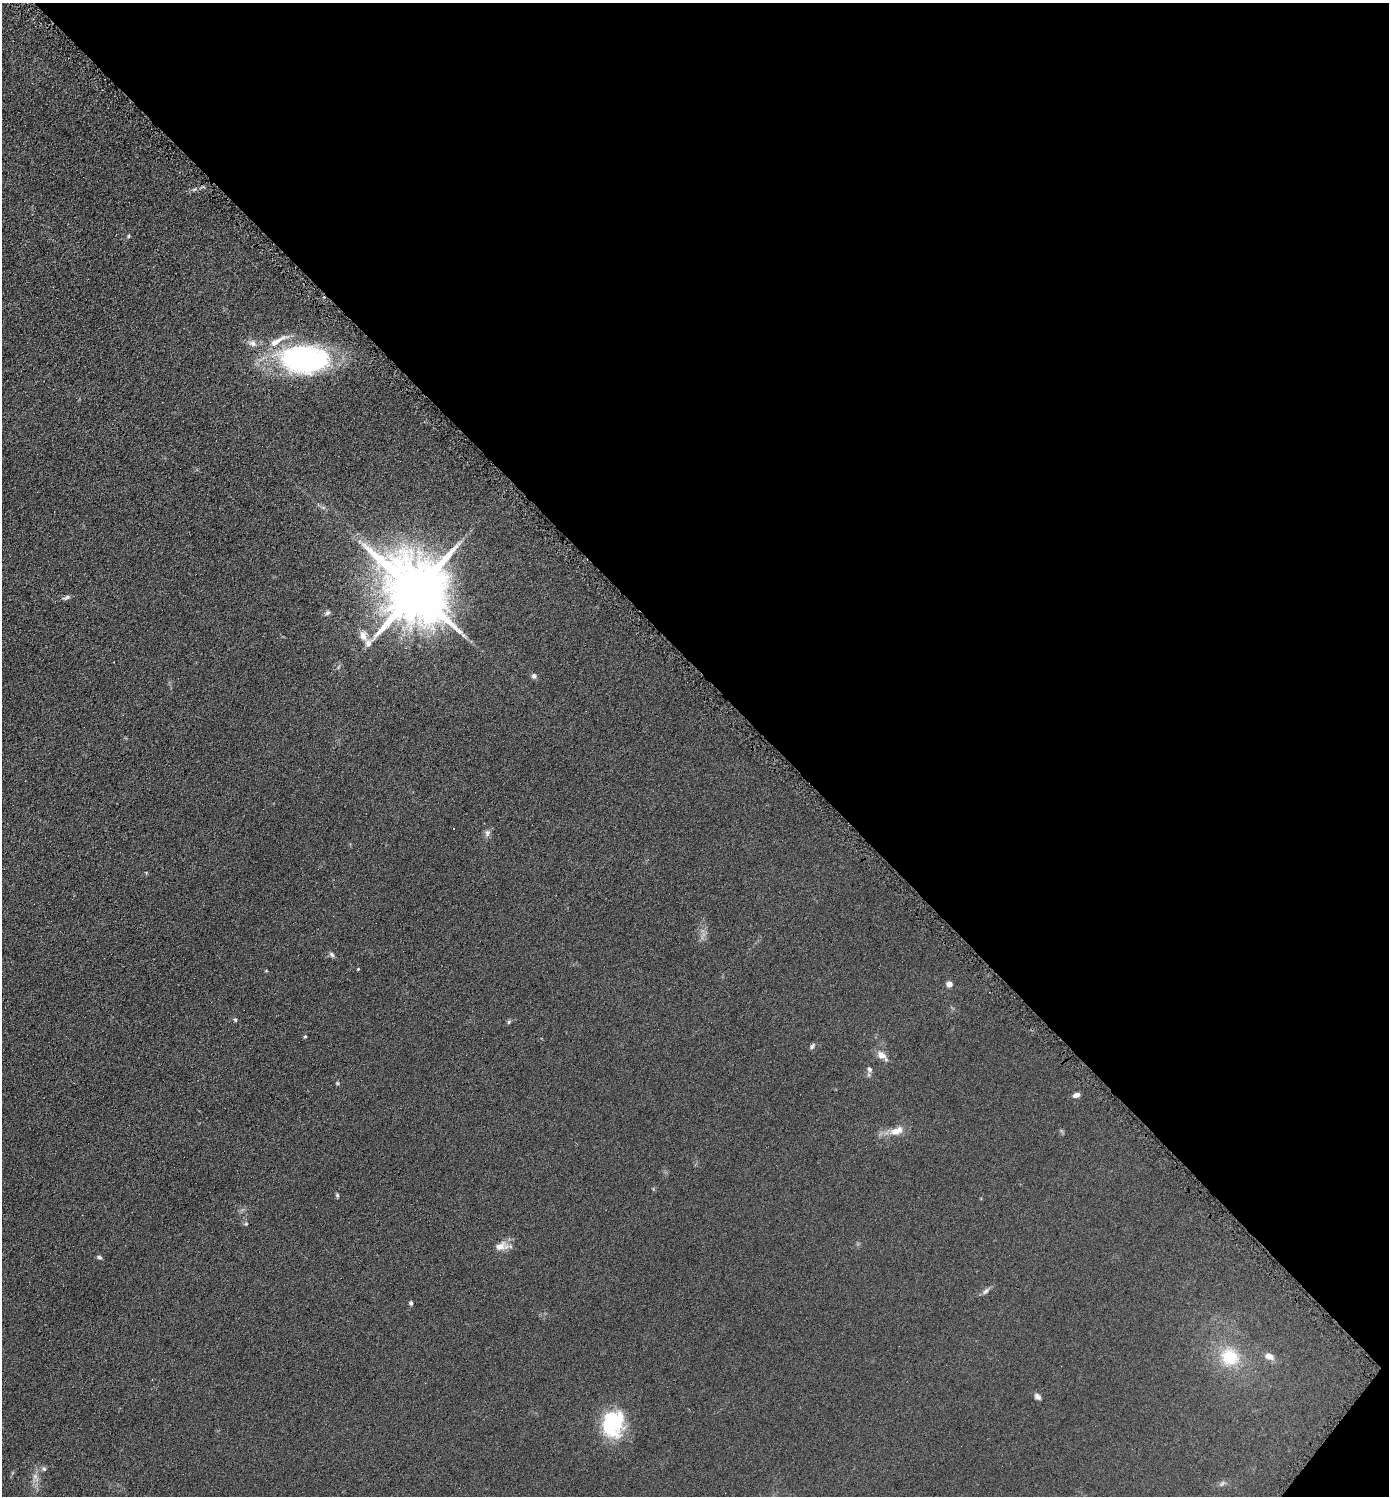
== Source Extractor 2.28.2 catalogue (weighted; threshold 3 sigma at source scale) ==
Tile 8 of 4 x 4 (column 4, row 2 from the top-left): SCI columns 4312-5698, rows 2997-4490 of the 5993 x 5990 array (HDU 1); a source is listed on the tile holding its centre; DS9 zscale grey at full resolution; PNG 1391 x 1498 px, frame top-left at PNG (2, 3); no overlay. Shown black and unused: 45% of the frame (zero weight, under 4 of 8 exposures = <1% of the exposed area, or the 3 px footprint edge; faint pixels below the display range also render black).
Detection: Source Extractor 2.28.2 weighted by HDU 2 'WHT'; one run over the whole footprint, this tile lists its part. Background 0.0898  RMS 0.0077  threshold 0.0314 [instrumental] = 3 sigma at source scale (4.09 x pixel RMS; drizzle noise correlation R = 1.36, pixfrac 0.8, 0.05/0.05 arcsec/px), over >= 5 px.
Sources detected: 40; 2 too faint to see at this stretch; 1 inside a brighter object's white glare — not listed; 1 inside a brighter listed object's ellipse — not listed separately; the other 36 listed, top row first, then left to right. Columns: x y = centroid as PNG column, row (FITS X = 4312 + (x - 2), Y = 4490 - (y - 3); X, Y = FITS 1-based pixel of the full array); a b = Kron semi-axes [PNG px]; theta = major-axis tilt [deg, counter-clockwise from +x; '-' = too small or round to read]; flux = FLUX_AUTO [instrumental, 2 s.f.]
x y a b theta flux
194 189 6 4 3 1.4
129 236 6 4 70 0.97
252 343 12 9 -28 4.3
304 359 49 28 -4 160
323 507 7 4 -19 1.5
415 591 20 17 -52 7600
66 598 12 4 24 1.9
327 613 8 6 43 1.7
113 662 2 2 - 0.39
534 676 7 6 - 2.1
487 833 10 7 74 2.7
332 955 8 5 -46 1.8
358 969 4 3 - 0.61
949 984 5 4 - 8.1
235 1020 6 4 -67 0.97
509 1022 6 5 - 1.1
305 1037 5 4 - 0.85
812 1046 9 5 53 1.6
881 1055 13 9 -40 5.9
869 1069 9 7 -75 2.4
338 1083 5 4 - 0.89
1076 1095 8 5 17 3.1
897 1131 21 10 21 9.7
337 1195 5 4 - 1.1
246 1224 5 5 - 0.88
502 1246 23 10 6 7.5
99 1257 6 4 -36 1.7
986 1291 12 6 41 2.5
411 1303 6 5 - 1.4
1269 1356 12 8 -19 5
1230 1357 24 21 -42 31
1037 1397 9 6 -42 2.4
613 1424 30 25 57 50
44 1469 7 6 - 1.6
35 1477 15 7 -67 4.8
1222 1483 11 6 39 2.1